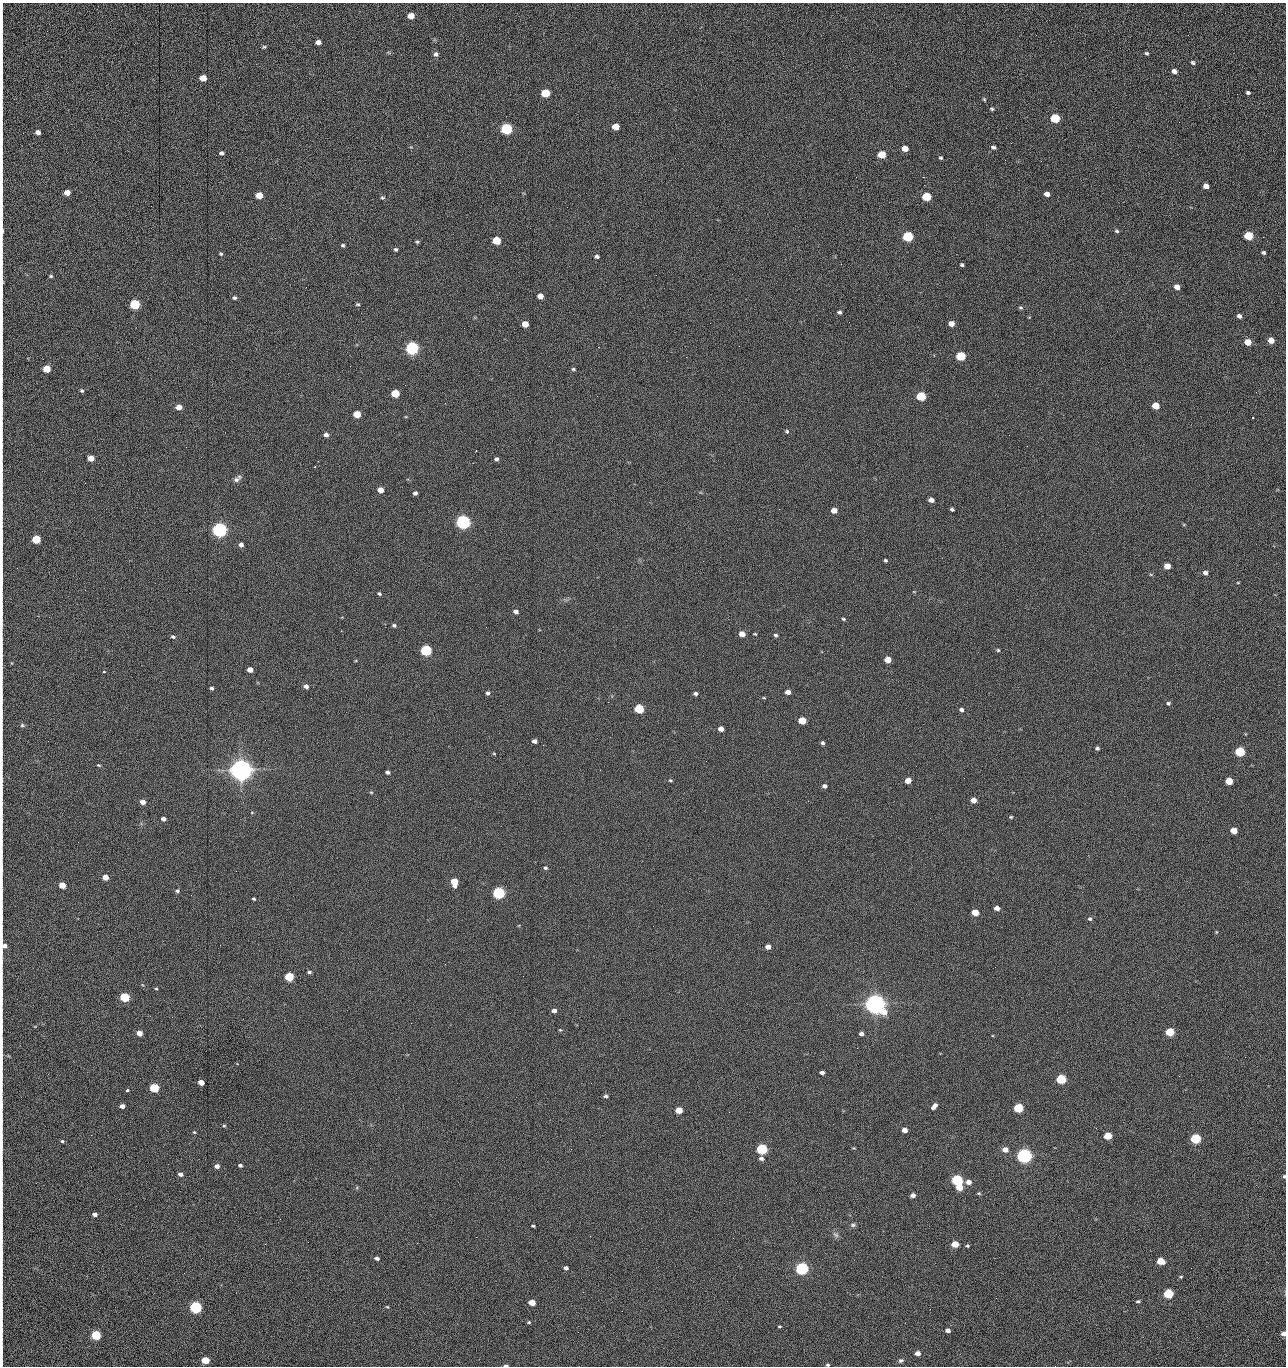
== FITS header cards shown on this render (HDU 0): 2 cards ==
NAXIS1  =                 1284 /fastest changing axis
NAXIS2  =                 1364 /next to fastest changing axis

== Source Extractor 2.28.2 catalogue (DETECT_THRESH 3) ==
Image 1284 x 1364 px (HDU 0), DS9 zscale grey, 1 PNG px = 1 image px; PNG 1288 x 1368 px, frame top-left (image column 1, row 1364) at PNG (2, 3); no overlay
Background 148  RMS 15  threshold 44.8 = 3 sigma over >= 5 px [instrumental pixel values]
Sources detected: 267; all 267 listed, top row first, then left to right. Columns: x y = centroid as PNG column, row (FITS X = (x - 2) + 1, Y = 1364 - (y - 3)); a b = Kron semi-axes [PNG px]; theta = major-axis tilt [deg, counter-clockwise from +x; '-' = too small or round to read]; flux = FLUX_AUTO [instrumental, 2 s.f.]
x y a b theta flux
2 7 11 2 90 1.4e+03
411 16 5 5 - 1.3e+04
2 21 10 2 90 2.0e+03
1188 35 2 2 - 8.2e+02
318 42 5 4 - 5.1e+03
264 47 5 5 - 1.4e+03
1147 53 5 4 - 1.6e+03
436 54 6 5 - 3.1e+03
1193 63 6 4 -34 1.8e+03
1174 71 5 4 - 4.4e+03
203 78 5 5 - 1.4e+04
2 86 29 2 90 5.8e+03
1248 92 4 3 - 1.9e+03
545 93 6 5 - 4.2e+04
984 99 7 3 -54 1.2e+03
992 109 6 4 -10 1.4e+03
2 113 11 2 90 1.8e+03
1055 118 6 5 - 6.2e+04
1179 122 2 2 - 6.9e+02
615 127 5 5 - 1.5e+04
506 129 6 5 - 1.6e+05
38 132 5 4 - 4.9e+03
2 142 16 2 90 2.8e+03
993 147 6 4 -22 2.2e+03
905 149 5 4 - 1.2e+04
221 153 5 4 - 2.4e+03
881 155 6 5 - 2.8e+04
941 158 5 4 - 1.5e+03
1005 160 2 2 - 8.6e+02
1041 161 2 2 - 1.4e+03
856 177 3 2 - 1.5e+03
923 177 2 2 - 2.0e+04
1206 186 5 4 - 6.6e+03
2 191 17 2 90 3.0e+03
67 192 5 4 - 1.0e+04
1047 194 5 4 - 5.7e+03
259 195 5 5 - 2.0e+04
926 197 6 5 - 5.2e+04
382 198 5 4 - 1.5e+03
2 211 16 2 90 2.6e+03
2 231 8 2 89 2.2e+03
1117 231 6 4 -30 1.6e+03
908 236 6 5 - 1.0e+05
1248 236 6 5 - 4.3e+04
1263 237 2 2 - 6.0e+02
496 241 5 5 - 4.0e+04
417 242 5 4 - 1.5e+03
343 245 4 4 - 1.5e+03
396 249 5 4 - 1.7e+03
2 251 8 2 90 1.4e+03
1263 252 4 3 - 1.9e+03
221 254 5 4 - 1.2e+03
597 256 5 4 - 2.5e+03
841 264 2 2 - 1.8e+04
962 265 4 3 - 1.6e+03
656 275 2 2 - 4.4e+02
51 276 5 4 - 1.4e+03
2 281 17 3 -86 3.6e+03
306 287 2 2 - 5.0e+02
1177 287 5 4 - 7.7e+03
540 296 5 4 - 9.4e+03
234 298 5 5 - 1.9e+03
135 304 5 5 - 1.0e+05
358 304 5 4 - 1.4e+03
1020 308 5 4 - 1.6e+03
839 312 5 4 - 2.1e+03
1239 316 5 4 - 3.6e+03
2 319 11 2 90 2.1e+03
710 323 2 2 - 2.1e+03
525 324 5 5 - 1.5e+04
951 324 5 4 - 7.9e+03
1271 340 5 5 - 1.1e+04
1248 342 5 5 - 1.6e+04
2 343 9 2 90 1.6e+03
412 348 6 5 - 3.0e+05
961 356 6 5 - 5.8e+04
350 366 2 2 - 1.5e+03
47 369 5 5 - 2.6e+04
573 369 6 4 -15 1.4e+03
2 370 9 2 90 1.5e+03
82 391 5 4 - 1.6e+03
1256 392 3 2 - 8.5e+02
395 393 5 5 - 3.7e+04
921 396 6 5 - 6.1e+04
1155 406 5 5 - 1.9e+04
179 407 5 5 - 8.8e+03
2 411 11 2 90 2.0e+03
357 414 5 5 - 2.9e+04
787 431 5 5 - 1.5e+03
326 435 5 4 - 3.9e+03
1009 435 2 2 - 8.5e+02
186 447 2 2 - 1.9e+03
476 450 3 2 - 5.4e+02
91 458 5 4 - 1.3e+04
496 459 5 4 - 2.5e+03
2 476 12 2 90 2.2e+03
236 480 9 7 20 3.5e+03
85 483 2 2 - 7.5e+02
380 490 5 4 - 1.0e+04
415 493 4 4 - 2.6e+03
931 500 5 4 - 6.0e+03
952 509 4 4 - 1.9e+03
834 510 5 4 - 8.8e+03
463 522 6 5 - 5.1e+05
219 530 6 5 - 5.4e+05
36 539 5 5 - 4.2e+04
241 545 5 5 - 3.9e+03
885 560 4 3 - 1.6e+03
1167 566 5 5 - 1.3e+04
1205 573 5 5 - 3.9e+03
2 578 24 2 90 3.9e+03
1238 583 4 3 - 8.3e+02
379 594 5 4 - 1.8e+03
516 612 5 4 - 4.1e+03
843 619 5 4 - 1.3e+03
394 625 5 4 - 2.1e+03
341 631 2 2 - 7.6e+02
742 634 5 4 - 1.0e+04
755 634 4 3 - 9.6e+02
776 635 4 4 - 1.9e+03
173 637 5 4 - 1.8e+03
426 650 6 5 - 1.6e+05
998 650 4 4 - 1.2e+03
888 660 5 5 - 1.4e+04
250 670 5 4 - 7.2e+03
104 672 3 2 - 9.8e+02
306 686 6 5 - 4.2e+03
212 688 4 4 - 2.0e+03
788 692 5 4 - 6.0e+03
488 693 5 5 - 2.4e+03
696 694 5 4 - 2.5e+03
764 698 4 3 - 8.6e+02
1168 703 4 4 - 1.6e+03
639 709 5 5 - 7.0e+04
961 710 5 4 - 2.6e+03
802 720 5 5 - 2.8e+04
22 725 6 5 - 1.6e+03
721 729 5 4 - 7.6e+03
534 741 5 4 - 4.3e+03
823 743 4 4 - 1.9e+03
543 745 2 2 - 2.3e+03
1097 748 4 4 - 2.1e+03
2 752 8 2 90 1.4e+03
1240 752 5 5 - 7.8e+04
494 754 4 3 - 9.7e+02
706 761 2 2 - 1.4e+03
99 765 5 4 - 1.1e+03
241 770 7 7 - 1.7e+06
388 772 4 4 - 2.4e+03
2 780 9 2 90 1.5e+03
670 780 6 4 -7 1.3e+03
908 780 5 4 - 1.0e+04
1229 781 5 5 - 2.5e+04
824 786 5 4 - 3.2e+03
371 792 5 3 - 9.3e+02
973 800 5 4 - 8.2e+03
143 802 5 4 - 6.9e+03
252 813 5 3 - 8.3e+02
1011 817 5 4 - 1.2e+03
163 819 4 4 - 3.8e+03
2 821 11 2 90 1.9e+03
1234 831 5 4 - 1.6e+04
2 866 8 2 90 1.4e+03
545 868 5 4 - 1.8e+03
105 877 5 4 - 1.3e+04
454 882 6 5 - 2.8e+04
62 885 5 4 - 1.6e+04
177 891 6 5 - 2.0e+03
499 893 6 5 - 2.4e+05
254 899 4 3 - 1.4e+03
997 908 5 4 - 5.9e+03
975 912 5 4 - 1.9e+04
2 917 7 2 90 1.0e+03
1090 919 5 5 - 2.1e+03
1216 932 5 3 - 9.6e+02
4 945 9 5 -70 5.5e+03
768 947 5 4 - 6.3e+03
309 972 5 3 - 1.9e+03
523 976 2 2 - 1.2e+03
289 977 5 5 - 6.1e+04
156 989 4 3 - 9.6e+02
125 997 5 5 - 7.6e+04
875 1004 7 6 - 1.4e+06
554 1011 5 4 - 4.3e+03
411 1023 2 2 - 3.6e+03
560 1030 5 4 - 1.1e+03
1170 1032 5 5 - 4.9e+04
139 1033 5 4 - 1.1e+04
861 1034 4 4 - 3.9e+03
2 1041 14 2 90 2.3e+03
857 1048 3 2 - 9.7e+02
1245 1057 2 2 - 1.2e+03
2 1063 7 2 90 1.1e+03
822 1072 5 3 - 3.3e+03
1179 1076 2 2 - 1.9e+03
1061 1079 5 5 - 8.9e+04
201 1082 5 4 - 1.0e+04
154 1088 5 5 - 6.6e+04
127 1091 3 3 - 4.2e+03
606 1096 5 4 - 2.0e+03
122 1106 4 4 - 5.4e+03
934 1106 7 4 50 4.7e+03
1018 1108 5 5 - 7.4e+04
679 1110 5 4 - 2.1e+04
729 1112 2 2 - 7.0e+02
224 1126 5 3 - 1.2e+03
1096 1128 2 2 - 4.7e+02
904 1130 5 4 - 7.2e+03
194 1132 4 4 - 1.1e+03
91 1135 2 2 - 1.7e+03
2 1136 9 2 90 1.6e+03
1108 1136 5 4 - 3.3e+04
1196 1138 5 5 - 1.0e+05
62 1141 5 4 - 1.4e+03
854 1148 4 3 - 9.1e+02
571 1149 2 2 - 6.9e+02
762 1149 5 5 - 1.5e+05
1005 1150 5 5 - 7.8e+03
1024 1156 6 5 - 6.3e+05
761 1158 5 4 - 2.9e+03
240 1165 4 3 - 2.0e+03
217 1166 5 4 - 4.6e+03
2 1173 18 2 90 3.1e+03
180 1174 5 4 - 3.8e+03
1284 1176 4 3 - 1.4e+03
957 1180 5 5 - 1.5e+05
968 1182 6 5 - 6.7e+03
959 1187 5 5 - 1.7e+04
979 1193 5 4 - 1.1e+03
913 1195 5 4 - 4.6e+03
95 1214 4 4 - 4.1e+03
280 1219 2 2 - 1.5e+03
853 1225 7 5 17 2.2e+03
533 1226 4 2 - 1.2e+03
836 1235 9 6 -38 2.9e+03
476 1237 2 2 - 7.4e+03
308 1242 2 2 - 1.2e+03
417 1243 2 2 - 3.7e+03
955 1244 5 4 - 1.9e+04
967 1246 4 4 - 1.4e+03
2 1255 22 2 90 3.9e+03
377 1258 5 4 - 2.8e+03
1161 1261 5 4 - 2.7e+04
566 1268 5 4 - 3.0e+03
802 1268 6 5 - 3.1e+05
1181 1277 5 4 - 1.1e+03
1168 1294 5 5 - 8.0e+04
996 1298 2 2 - 1.9e+03
1138 1301 4 3 - 1.7e+03
532 1302 5 4 - 1.8e+04
195 1307 5 5 - 2.4e+05
387 1307 4 4 - 9.2e+02
622 1311 2 2 - 4.4e+02
2 1314 15 2 90 2.4e+03
529 1322 4 3 - 1.2e+03
780 1326 4 3 - 1.0e+03
948 1330 4 4 - 4.1e+03
578 1332 2 2 - 2.3e+03
1283 1334 4 4 - 4.9e+03
96 1335 5 5 - 9.3e+04
917 1353 5 4 - 6.6e+03
205 1360 5 4 - 3.0e+04
901 1360 7 5 29 2.1e+03
2 1362 8 2 90 1.2e+03
506 1365 4 2 - 1.8e+03
828 1365 4 4 - 1.4e+03
1055 1366 2 2 - 1.3e+03
At the frame edge (FLAGS 8, measured only in part): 34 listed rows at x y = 2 7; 2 21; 2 86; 2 113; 2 142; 2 191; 2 211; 2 231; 2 251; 2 281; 2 319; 2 343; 2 370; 2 411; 2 476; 2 578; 2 752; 2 780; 2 821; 2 866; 2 917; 4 945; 2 1041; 2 1063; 2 1136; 2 1173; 1284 1176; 2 1255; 2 1314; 1283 1334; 2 1362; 506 1365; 828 1365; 1055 1366

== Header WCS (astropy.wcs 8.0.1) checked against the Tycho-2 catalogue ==
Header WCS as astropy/WCSLIB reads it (CRVAL/CRPIX/CD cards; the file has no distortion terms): RA---TAN/DEC--TAN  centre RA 15:41:40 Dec +51:59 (235.42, +51.99 deg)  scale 1.26 arcsec/px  FOV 26.9' x 28.5'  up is +92 deg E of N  parity flipped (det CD > 0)
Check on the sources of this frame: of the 60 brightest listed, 10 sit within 2.0 arcsec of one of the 11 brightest Tycho-2 stars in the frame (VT <= 12.29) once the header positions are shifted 0.33 arcsec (0.26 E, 0.20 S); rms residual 0.96 arcsec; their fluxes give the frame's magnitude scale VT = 25.21 - 2.5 log10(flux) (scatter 0.24 mag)
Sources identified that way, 10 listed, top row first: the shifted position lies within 2.0 arcsec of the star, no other Tycho-2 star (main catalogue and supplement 1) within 4.0 arcsec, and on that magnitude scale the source's flux lands within +1.5 / -3 mag of the star's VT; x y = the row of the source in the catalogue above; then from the Tycho-2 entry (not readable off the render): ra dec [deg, ICRS J2000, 3 dp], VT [Tycho-2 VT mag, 2 dp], TYC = Tycho-2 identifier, HIP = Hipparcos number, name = IAU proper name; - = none
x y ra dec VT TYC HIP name
412 348 235.614 +52.064 11.61 3489-1132-1 - -
463 522 235.514 +52.049 11.19 3489-1407-1 - -
219 530 235.515 +52.133 11.12 3489-1380-1 - -
241 770 235.378 +52.130 9.31 3489-1322-1 76850 -
499 893 235.303 +52.042 11.52 3489-958-1 - -
875 1004 235.232 +51.912 9.59 3489-824-1 - -
1024 1156 235.143 +51.862 10.97 3489-1016-1 - -
957 1180 235.131 +51.886 12.29 3489-908-1 - -
802 1268 235.084 +51.941 11.45 3489-1346-1 - -
195 1307 235.075 +52.152 11.74 3489-912-1 - -